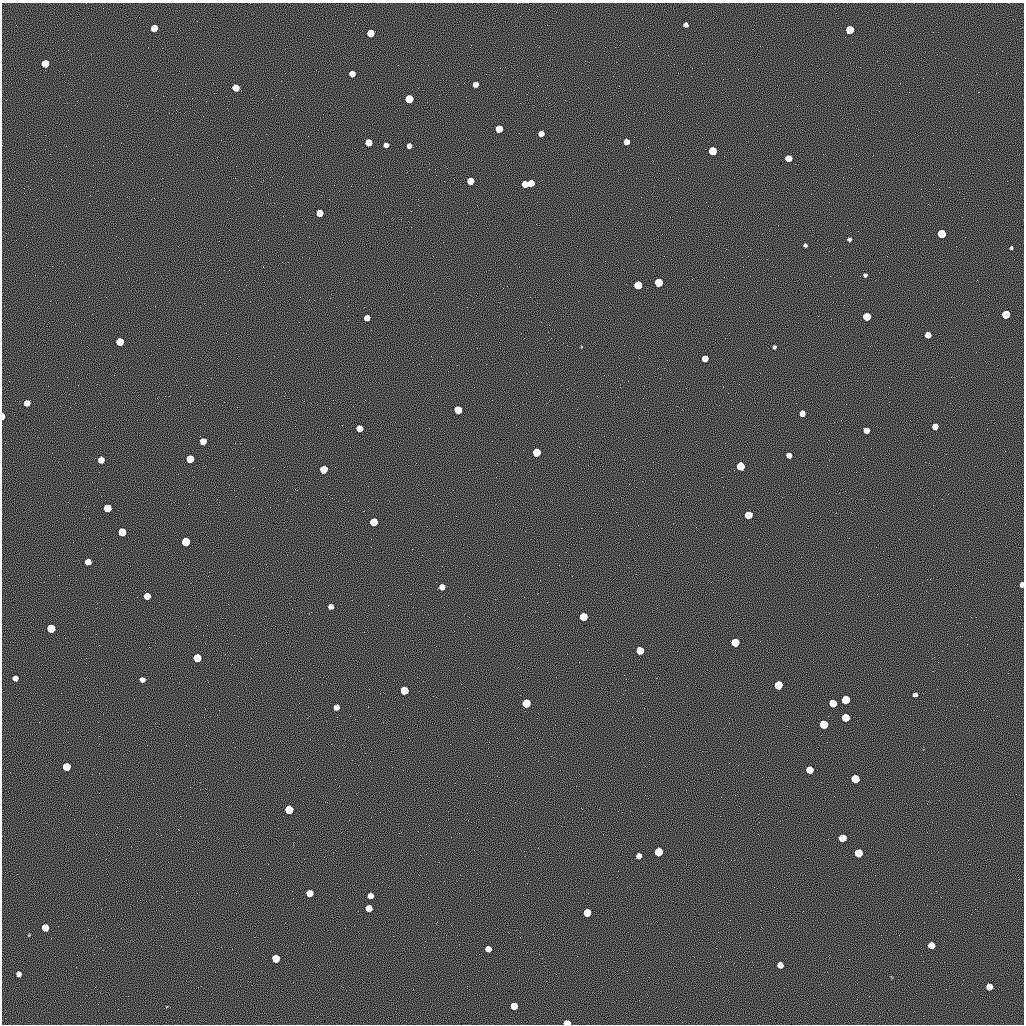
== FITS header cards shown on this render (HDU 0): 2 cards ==
NAXIS1  =                 1022 / length of data axis 1
NAXIS2  =                 1022 / length of data axis 2

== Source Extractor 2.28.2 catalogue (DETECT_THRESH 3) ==
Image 1022 x 1022 px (HDU 0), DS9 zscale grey, 1 PNG px = 1 image px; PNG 1026 x 1026 px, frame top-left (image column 1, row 1022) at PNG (2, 3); no overlay
Background 0.421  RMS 92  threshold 276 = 3 sigma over >= 5 px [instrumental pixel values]
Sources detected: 96; all 96 listed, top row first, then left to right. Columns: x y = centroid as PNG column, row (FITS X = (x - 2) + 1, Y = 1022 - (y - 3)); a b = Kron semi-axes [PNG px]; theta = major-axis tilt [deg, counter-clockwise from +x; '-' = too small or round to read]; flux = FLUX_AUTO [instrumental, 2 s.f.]
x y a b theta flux
686 25 4 4 - 23000
154 28 5 5 - 89000
850 30 5 5 - 180000
370 33 5 5 - 110000
45 63 5 5 - 110000
352 74 5 5 - 47000
475 84 5 5 - 34000
236 88 5 5 - 88000
409 99 5 5 - 160000
499 129 5 5 - 98000
541 133 5 5 - 38000
368 142 5 5 - 81000
626 142 5 5 - 39000
386 145 4 4 - 26000
409 146 5 4 - 29000
712 151 5 5 - 160000
788 158 5 5 - 65000
470 181 5 5 - 64000
531 183 5 5 - 65000
525 184 5 5 - 63000
320 213 5 5 - 78000
941 234 5 5 - 190000
849 239 4 4 - 13000
805 245 4 4 - 12000
1011 248 4 3 - 8400
865 275 4 4 - 12000
659 282 5 5 - 170000
638 285 5 5 - 160000
1006 314 5 5 - 180000
867 316 5 5 - 150000
367 318 5 5 - 44000
928 335 5 5 - 45000
120 342 5 5 - 140000
774 347 4 3 - 12000
705 358 5 5 - 60000
27 403 5 5 - 46000
458 410 5 5 - 140000
802 413 5 5 - 44000
3 416 5 3 - 47000
935 426 5 5 - 53000
359 428 5 5 - 79000
866 430 5 5 - 49000
203 441 5 5 - 63000
536 452 5 5 - 170000
789 455 5 4 - 34000
190 459 5 5 - 130000
101 460 5 5 - 56000
740 466 6 5 - 150000
323 469 5 5 - 130000
107 508 5 5 - 150000
748 515 5 5 - 140000
374 522 5 5 - 180000
122 532 5 5 - 170000
186 542 5 5 - 190000
88 562 5 5 - 48000
1022 585 5 3 - 30000
442 587 5 5 - 36000
147 596 5 5 - 76000
331 606 5 5 - 31000
583 617 5 5 - 150000
51 628 6 5 - 190000
735 642 5 5 - 190000
640 650 5 5 - 140000
197 658 5 5 - 160000
15 678 5 5 - 40000
142 679 5 4 - 32000
778 685 6 5 - 160000
404 690 5 5 - 160000
915 695 4 4 - 20000
846 700 6 5 - 190000
526 703 6 5 - 190000
833 703 5 5 - 130000
336 707 5 5 - 41000
845 718 5 5 - 140000
824 724 6 5 - 170000
66 767 5 5 - 150000
810 770 5 5 - 120000
855 779 6 5 - 190000
289 809 5 5 - 180000
842 838 5 5 - 120000
659 852 5 5 - 190000
858 853 6 5 - 180000
639 856 5 4 - 32000
309 893 5 5 - 80000
370 896 5 5 - 50000
369 908 5 5 - 77000
587 913 5 5 - 130000
45 927 5 5 - 99000
931 945 5 5 - 72000
488 949 5 5 - 56000
276 958 5 5 - 120000
780 965 5 5 - 51000
19 974 5 4 - 30000
989 987 5 5 - 70000
514 1006 5 5 - 98000
567 1023 5 4 - 88000
At the frame edge (FLAGS 8, measured only in part): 3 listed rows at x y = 3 416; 1022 585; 567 1023